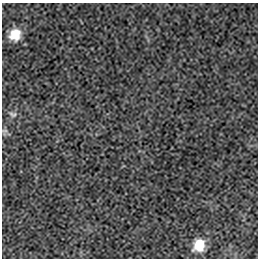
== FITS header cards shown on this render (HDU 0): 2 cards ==
NAXIS1  =                  256 / length of data axis 1
NAXIS2  =                  256 / length of data axis 2

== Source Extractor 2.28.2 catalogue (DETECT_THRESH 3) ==
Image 256 x 256 px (HDU 0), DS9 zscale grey, 1 PNG px = 1 image px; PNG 260 x 260 px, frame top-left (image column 1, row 256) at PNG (2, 3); no overlay
Background 6.30e-05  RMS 0.0019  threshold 0.00563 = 3 sigma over >= 5 px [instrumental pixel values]
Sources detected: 4; all 4 listed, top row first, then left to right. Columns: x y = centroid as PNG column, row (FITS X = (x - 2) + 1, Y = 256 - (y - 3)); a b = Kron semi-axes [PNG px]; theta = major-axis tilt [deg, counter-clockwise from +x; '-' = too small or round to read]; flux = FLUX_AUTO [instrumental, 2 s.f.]
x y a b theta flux
15 35 12 11 - 2.3
13 114 12 8 -16 0.51
4 131 8 6 72 0.32
199 245 12 10 66 2.2